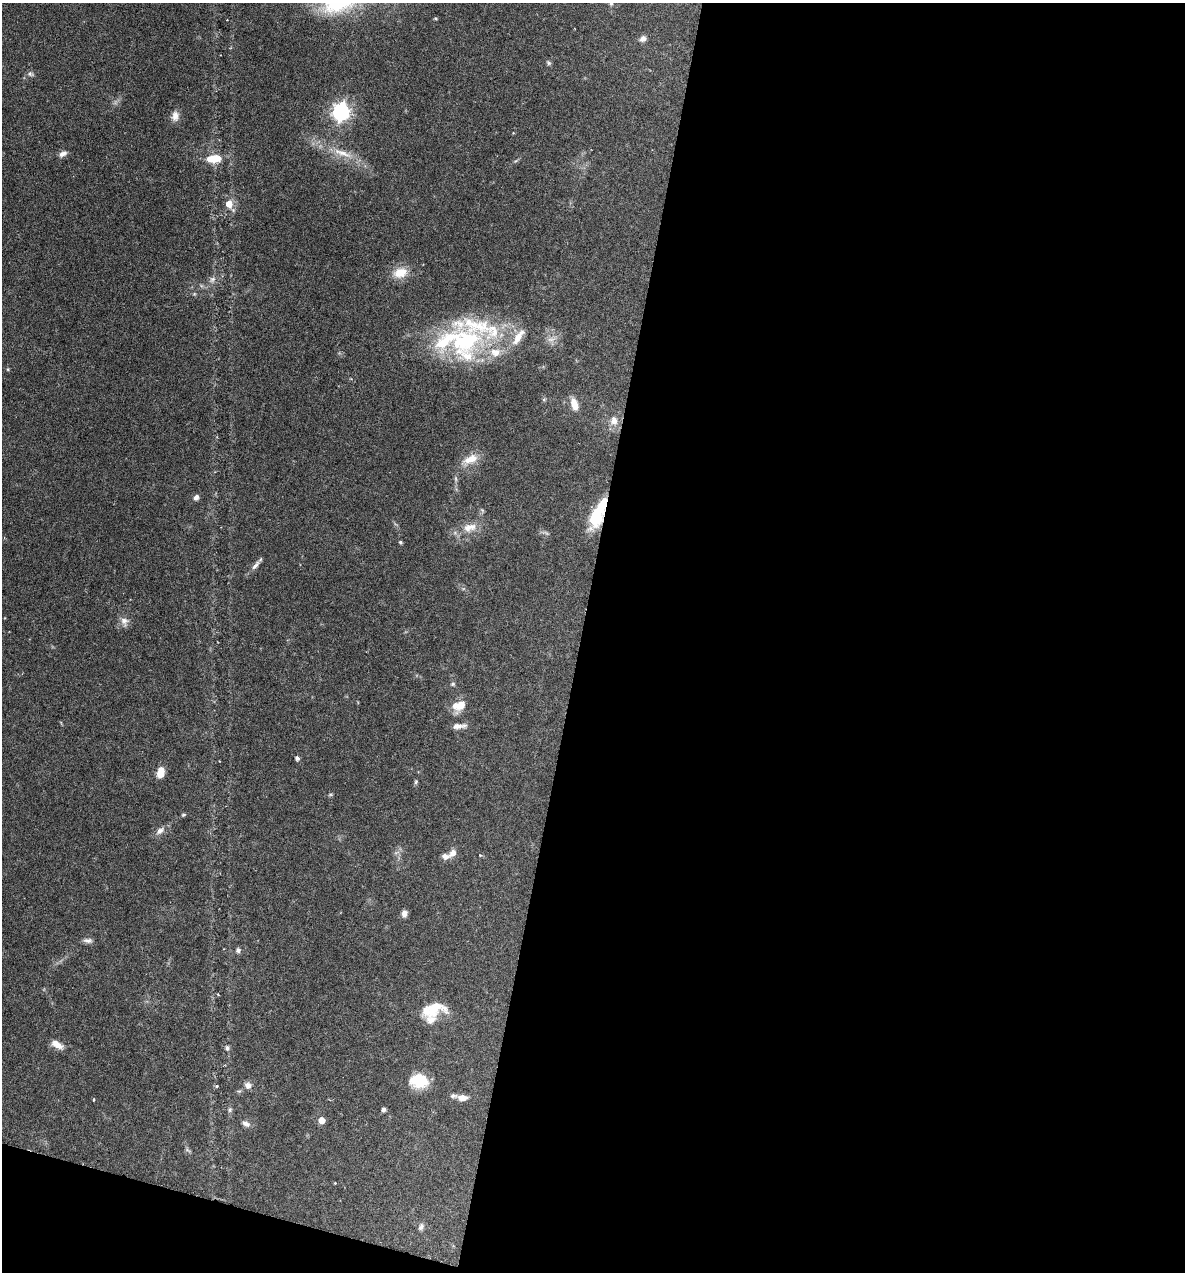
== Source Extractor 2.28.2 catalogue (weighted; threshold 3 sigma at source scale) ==
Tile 16 of 4 x 4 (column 4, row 4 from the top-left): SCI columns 3671-4853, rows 1-1270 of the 5097 x 5080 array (HDU 1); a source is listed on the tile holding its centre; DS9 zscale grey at full resolution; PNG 1187 x 1274 px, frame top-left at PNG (2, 3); no overlay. Shown black and unused: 53% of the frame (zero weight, under 4 of 7 exposures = <1% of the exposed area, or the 3 px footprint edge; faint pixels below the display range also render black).
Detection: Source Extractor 2.28.2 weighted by HDU 2 'WHT'; one run over the whole footprint, this tile lists its part. Background 0.111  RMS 0.0036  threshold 0.0147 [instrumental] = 3 sigma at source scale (4.09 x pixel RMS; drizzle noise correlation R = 1.36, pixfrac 0.8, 0.05/0.05 arcsec/px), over >= 5 px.
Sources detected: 58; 1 too faint to see at this stretch — not listed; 7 inside a brighter listed object's ellipse — not listed separately; the other 50 listed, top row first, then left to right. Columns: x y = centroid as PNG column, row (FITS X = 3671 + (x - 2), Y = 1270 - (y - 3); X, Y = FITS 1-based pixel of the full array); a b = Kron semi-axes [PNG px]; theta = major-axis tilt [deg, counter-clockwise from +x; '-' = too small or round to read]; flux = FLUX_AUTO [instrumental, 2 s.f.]
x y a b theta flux
611 3 6 5 - 0.51
436 18 4 3 - 0.42
643 39 8 7 - 1.5
549 63 7 5 -37 0.58
30 74 8 6 -19 0.9
341 112 7 7 - 120
175 116 14 10 84 2.3
342 153 34 7 -20 6
63 154 11 6 29 1.5
214 159 18 10 3 6.5
229 204 8 7 - 3.7
400 273 19 13 16 5.5
212 279 9 7 52 1.4
518 337 28 9 57 5
466 341 54 36 19 47
574 404 14 7 -71 3.8
614 421 14 11 -89 3.3
471 459 20 10 22 4.7
196 497 7 5 59 1.2
597 514 34 12 65 15
470 527 21 12 14 4.7
400 542 4 3 - 0.46
255 565 15 6 49 1.6
124 621 13 9 -75 2.2
453 684 6 5 - 0.55
459 705 17 10 16 5.1
458 726 16 6 4 2.3
297 758 5 4 - 1
160 773 11 7 76 4
416 782 6 4 69 0.48
330 795 6 4 19 0.42
183 815 6 4 7 0.44
160 831 13 7 39 1.8
453 853 13 8 47 2
404 913 7 6 - 1.8
88 940 12 6 -2 1.3
238 950 6 6 - 0.92
432 1009 31 16 13 9.5
57 1044 16 7 -30 2.9
227 1048 7 5 -80 0.82
419 1080 18 13 -3 11
248 1085 9 8 - 1.6
217 1086 5 3 - 0.34
462 1098 11 7 -5 2.6
94 1099 4 2 - 0.31
384 1109 5 5 - 0.76
230 1110 7 5 69 0.64
321 1120 5 5 - 4.3
246 1124 12 6 -28 1.4
421 1227 10 6 65 0.99
Overlapping masked pixels (flux is a lower limit): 1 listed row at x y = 597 514
Isophote crosses this tile's border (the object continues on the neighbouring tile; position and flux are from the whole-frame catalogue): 1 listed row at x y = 611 3